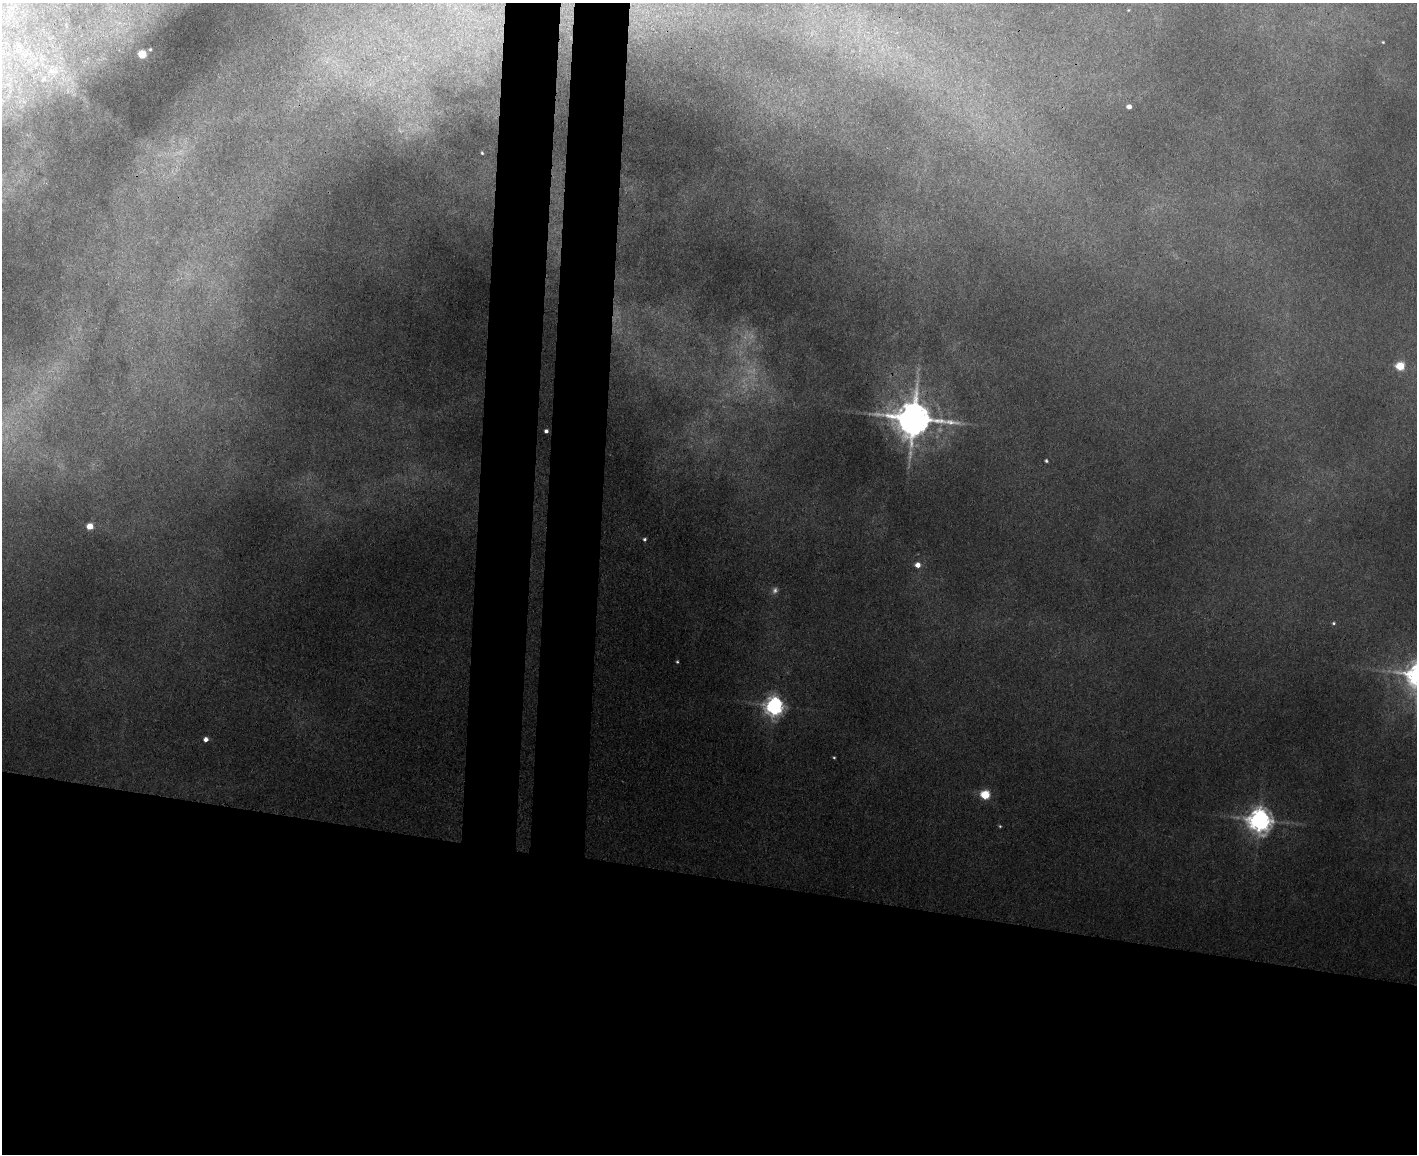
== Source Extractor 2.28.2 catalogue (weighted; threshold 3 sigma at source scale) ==
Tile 11 of 3 x 4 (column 2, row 4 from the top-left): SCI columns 1702-3116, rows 16-1167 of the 4707 x 4636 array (HDU 1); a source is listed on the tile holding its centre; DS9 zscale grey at full resolution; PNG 1419 x 1156 px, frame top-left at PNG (2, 3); no overlay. Shown black and unused: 30% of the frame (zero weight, under 3 of 4 exposures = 6% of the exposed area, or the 3 px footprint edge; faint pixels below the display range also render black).
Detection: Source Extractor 2.28.2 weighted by HDU 2 'WHT'; one run over the whole footprint, this tile lists its part. Background 0.0941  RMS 0.008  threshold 0.0361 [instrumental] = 3 sigma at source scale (4.5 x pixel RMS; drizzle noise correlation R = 1.50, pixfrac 1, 0.05/0.05 arcsec/px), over >= 5 px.
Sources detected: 22; all 22 listed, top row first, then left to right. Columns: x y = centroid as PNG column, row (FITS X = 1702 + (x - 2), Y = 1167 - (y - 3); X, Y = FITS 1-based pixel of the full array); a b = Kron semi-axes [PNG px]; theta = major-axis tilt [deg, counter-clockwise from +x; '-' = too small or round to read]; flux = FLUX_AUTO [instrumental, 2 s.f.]
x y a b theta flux
1383 42 3 3 - 0.61
150 49 3 3 - 0.78
142 54 5 5 - 26
51 71 10 4 -13 2.7
1129 107 4 4 - 4
482 153 4 2 - 0.7
1400 366 5 5 - 31
914 419 11 9 -7 2100
546 431 4 4 - 2
1046 461 3 3 - 1
90 526 5 4 - 12
645 539 4 4 - 1.4
918 565 5 5 - 5.7
775 590 8 6 73 2.5
1333 623 4 4 - 0.89
677 662 3 3 - 0.75
774 706 7 6 - 360
206 739 5 4 - 3.6
834 757 4 3 - 0.73
985 795 5 5 - 39
1259 820 7 7 - 640
1000 826 4 3 - 0.71